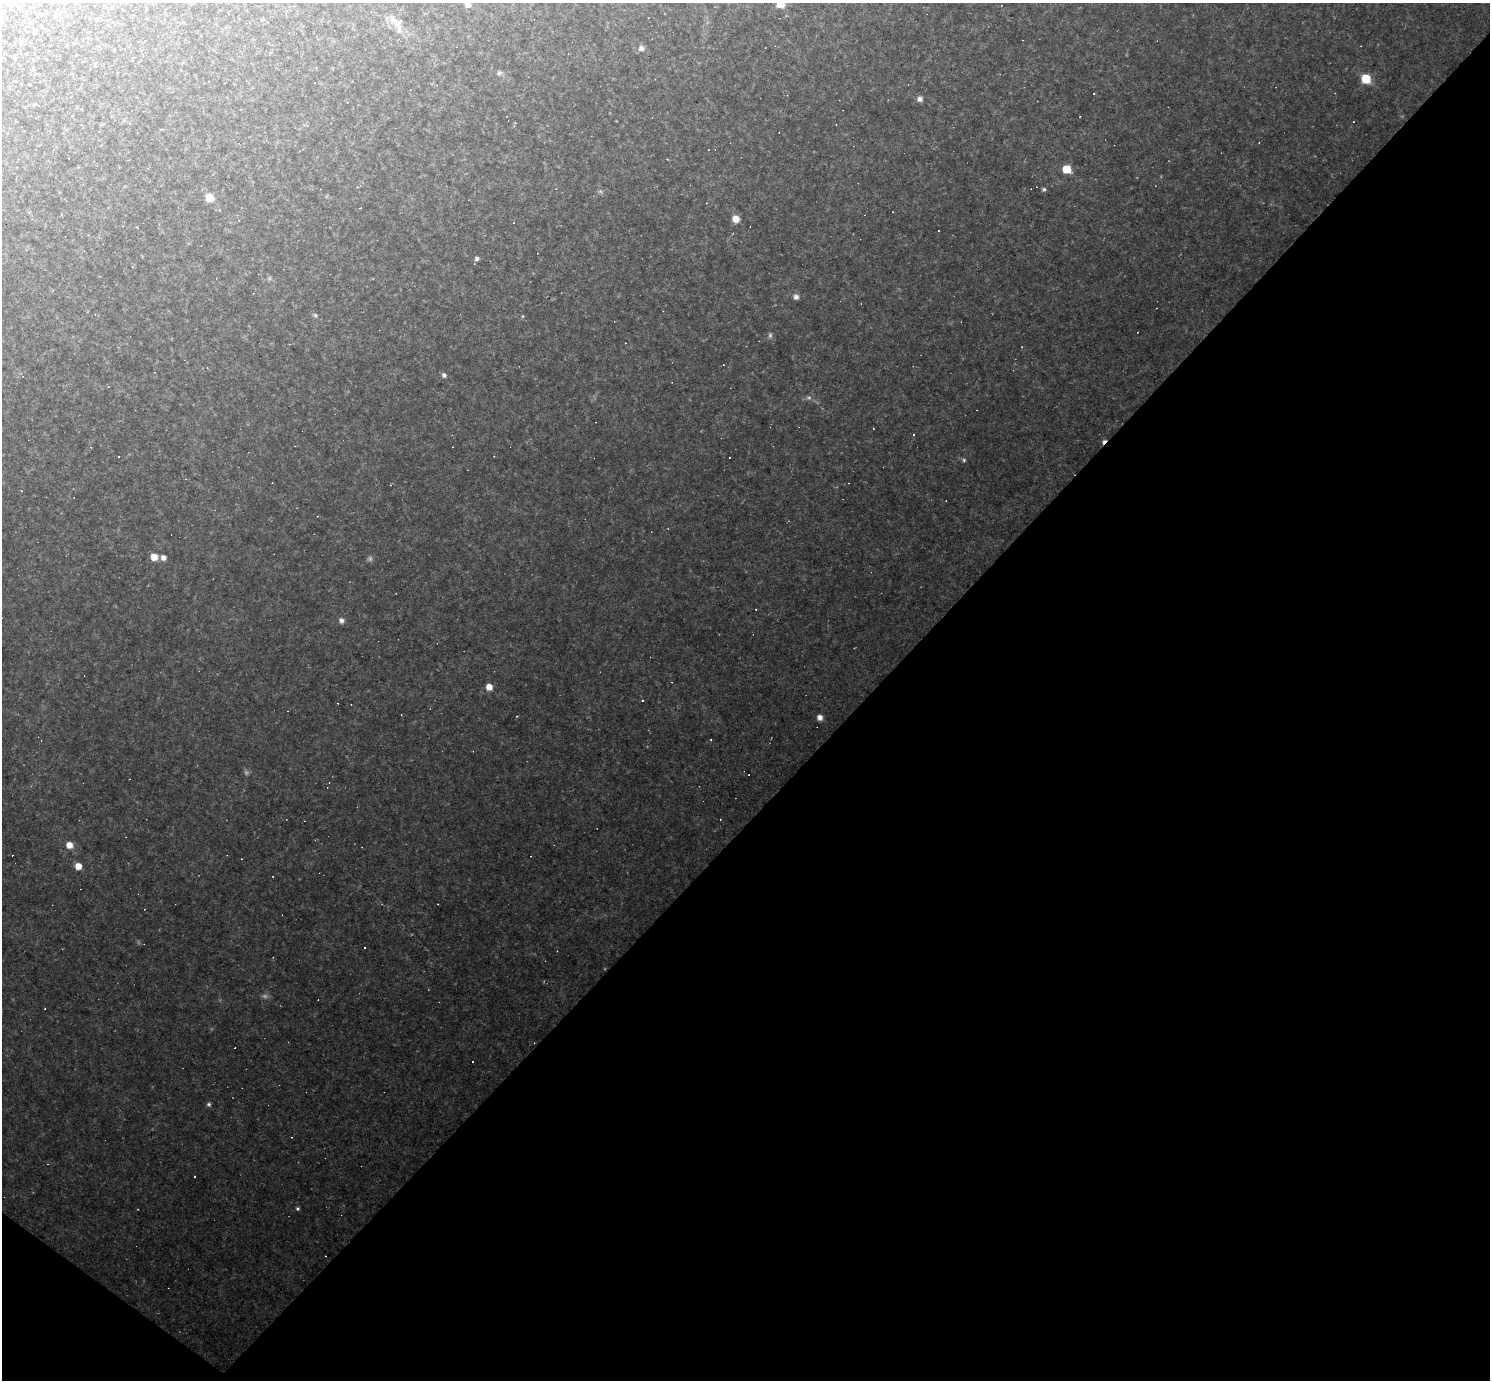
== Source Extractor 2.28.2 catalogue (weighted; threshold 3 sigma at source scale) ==
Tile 15 of 4 x 4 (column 3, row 4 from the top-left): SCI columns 2975-4462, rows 293-1670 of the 5949 x 5952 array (HDU 1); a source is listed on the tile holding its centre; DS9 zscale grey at full resolution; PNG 1492 x 1382 px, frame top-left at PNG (2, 3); no overlay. Shown black and unused: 43% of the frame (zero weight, under 2 of 3 exposures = <1% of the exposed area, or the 3 px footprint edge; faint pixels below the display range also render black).
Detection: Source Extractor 2.28.2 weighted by HDU 2 'WHT'; one run over the whole footprint, this tile lists its part. Background 0.0987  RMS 0.01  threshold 0.0455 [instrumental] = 3 sigma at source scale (4.5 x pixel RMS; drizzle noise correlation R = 1.50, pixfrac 1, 0.05/0.05 arcsec/px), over >= 5 px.
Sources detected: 84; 5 too faint to see at this stretch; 37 cosmic-ray / hot-pixel residue — not listed; the other 42 listed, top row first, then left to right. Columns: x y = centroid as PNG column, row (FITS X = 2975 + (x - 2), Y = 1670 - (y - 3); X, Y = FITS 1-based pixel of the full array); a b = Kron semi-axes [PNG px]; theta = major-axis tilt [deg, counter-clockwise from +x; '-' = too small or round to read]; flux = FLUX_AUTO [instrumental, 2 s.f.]
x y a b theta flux
780 4 7 7 - 17
468 5 6 6 - 5.5
786 16 5 3 - 0.91
396 22 24 11 -41 15
641 48 7 7 - 4.8
499 73 7 6 - 2.4
1366 79 7 6 - 35
315 83 2 2 - 0.69
920 99 7 6 - 4.7
1080 117 3 2 - 1.3
1066 169 7 6 - 23
1044 189 5 4 - 2
209 197 6 6 - 16
736 219 6 6 - 13
514 222 3 2 - 0.73
938 230 3 3 - 3
26 250 3 3 - 0.71
477 259 5 5 - 2.5
270 278 7 4 89 1.7
796 297 7 6 - 4.8
315 315 6 5 - 1.7
522 316 5 3 - 1.1
444 375 6 5 - 3.2
23 376 4 3 - 1.2
809 397 8 4 -8 2.4
964 460 6 5 - 2.1
272 483 2 2 - 0.53
154 557 7 6 - 12
163 558 6 5 - 5.6
341 620 7 7 - 4.1
672 682 3 2 - 0.68
489 687 6 6 - 10
820 717 6 6 - 6.1
711 739 3 2 - 0.73
69 845 7 7 - 10
78 866 5 5 - 14
438 904 3 2 - 0.62
365 948 3 3 - 4.2
472 1062 3 2 - 0.82
209 1104 6 5 - 2.2
195 1177 3 2 - 1
297 1208 5 4 - 1.9
Isophote crosses this tile's border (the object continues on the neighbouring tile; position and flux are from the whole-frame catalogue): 2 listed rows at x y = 780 4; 468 5